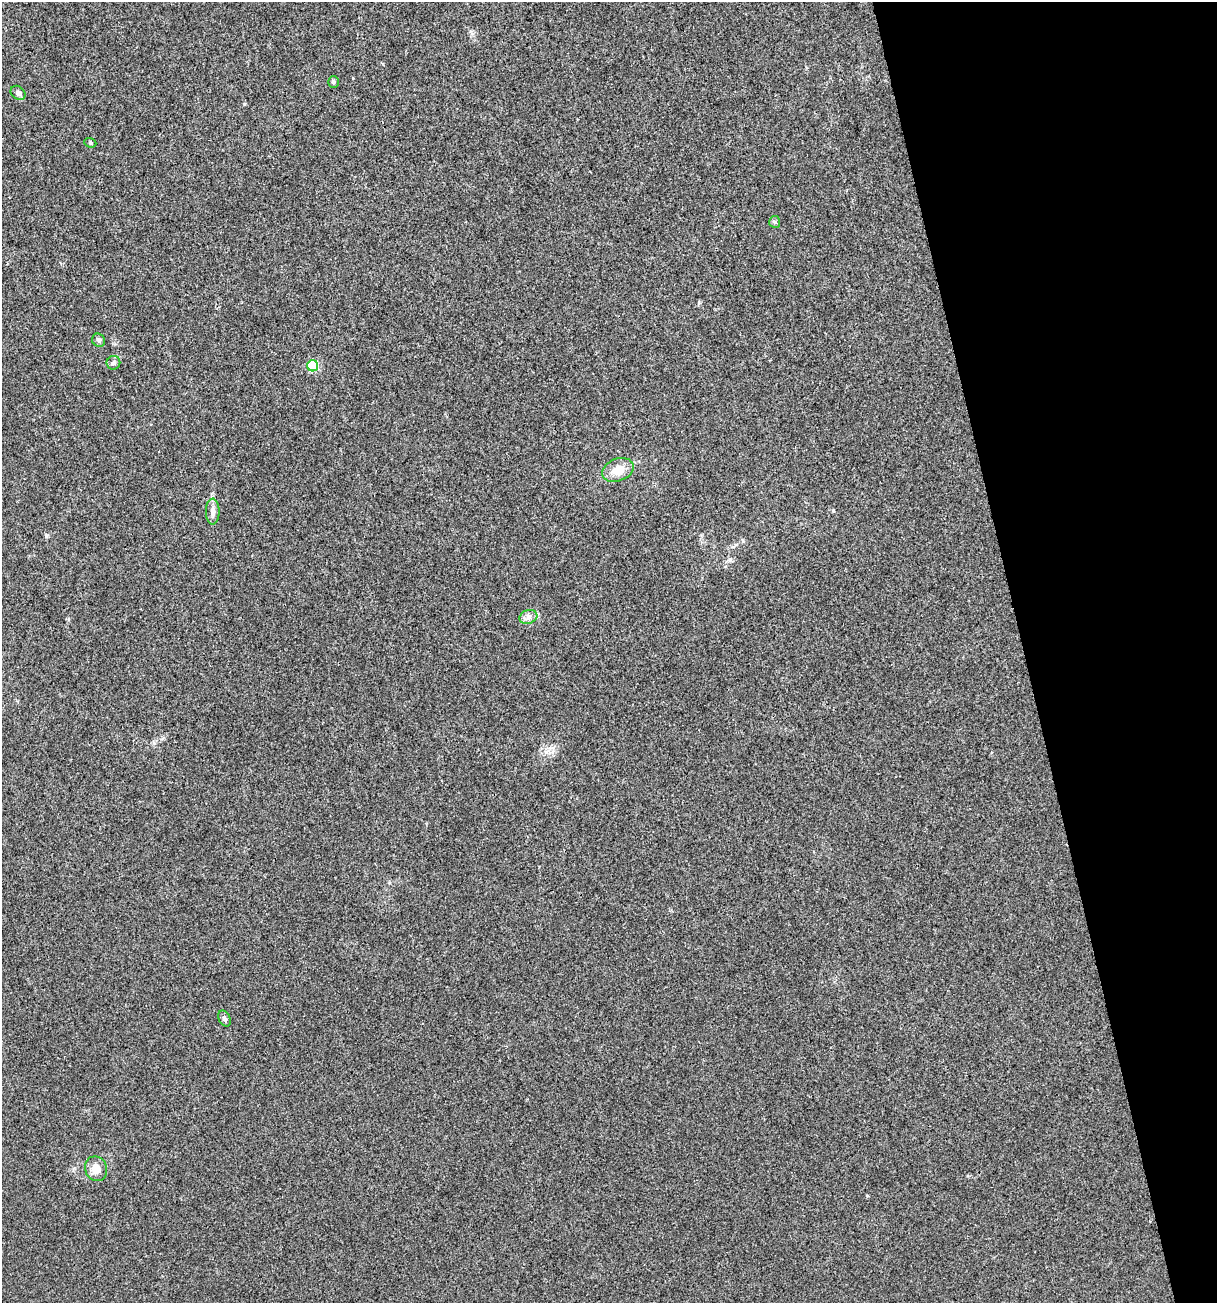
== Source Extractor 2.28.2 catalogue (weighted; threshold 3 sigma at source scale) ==
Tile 12 of 4 x 4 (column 4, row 3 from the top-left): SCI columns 3747-4961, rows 1303-2603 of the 5012 x 5207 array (HDU 1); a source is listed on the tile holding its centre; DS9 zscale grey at full resolution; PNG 1219 x 1305 px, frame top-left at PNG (2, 2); each listed source drawn as its Kron ellipse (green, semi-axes under 4 px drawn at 4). Shown black and unused: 16% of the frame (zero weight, under 3 of 4 exposures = <1% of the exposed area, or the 3 px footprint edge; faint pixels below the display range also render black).
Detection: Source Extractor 2.28.2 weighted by HDU 2 'WHT'; one run over the whole footprint, this tile lists its part. Background 0.00336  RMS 0.0026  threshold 0.0118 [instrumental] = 3 sigma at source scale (4.5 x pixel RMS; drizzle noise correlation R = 1.50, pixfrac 1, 0.0396/0.0396 arcsec/px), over >= 5 px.
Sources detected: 12; all 12 listed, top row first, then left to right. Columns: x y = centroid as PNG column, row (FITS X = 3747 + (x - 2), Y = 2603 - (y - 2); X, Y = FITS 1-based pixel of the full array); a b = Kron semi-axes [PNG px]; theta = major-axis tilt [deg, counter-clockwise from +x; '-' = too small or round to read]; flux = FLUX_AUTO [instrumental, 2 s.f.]
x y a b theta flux
333 82 5 5 - 0.38
18 93 8 6 -40 0.85
90 143 6 4 -20 0.37
775 222 6 5 - 0.44
99 340 7 6 - 0.62
113 363 7 6 - 0.7
313 366 5 5 - 16
618 470 16 11 22 3.7
213 512 13 7 -90 1.5
528 617 9 6 18 1.1
224 1018 8 5 -62 0.72
96 1169 12 11 - 2.9
Unlisted compact peaks at least as high as the median listed source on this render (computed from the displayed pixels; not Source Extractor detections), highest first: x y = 244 104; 46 536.